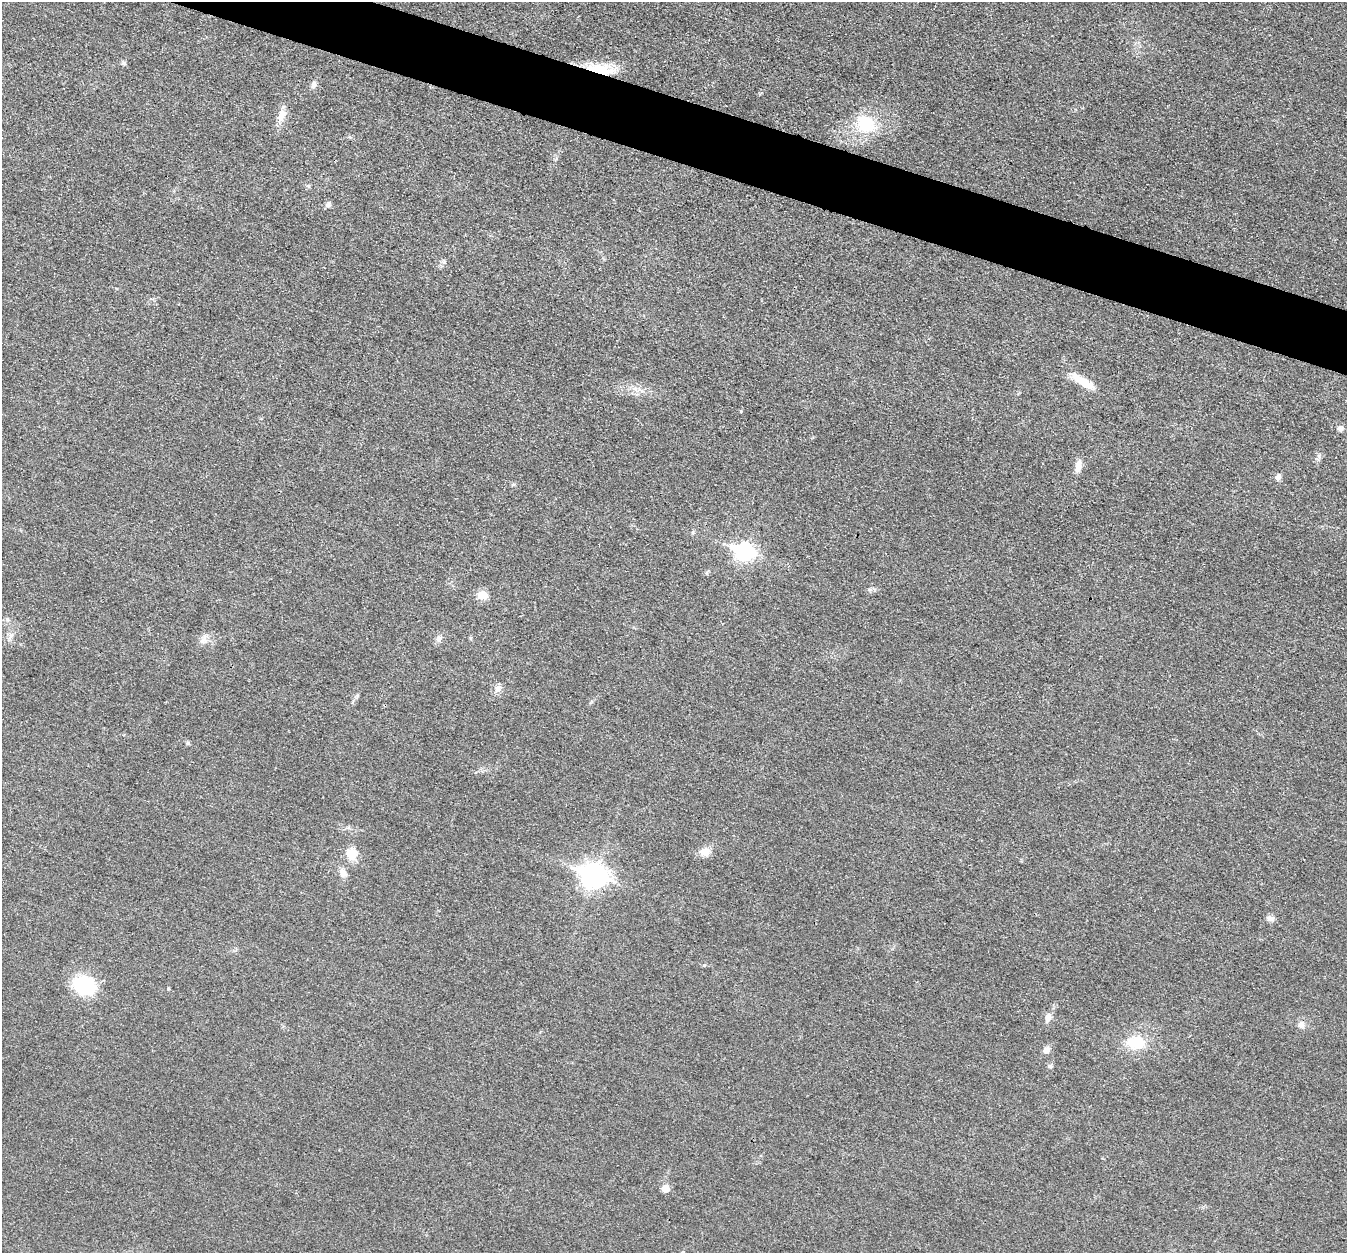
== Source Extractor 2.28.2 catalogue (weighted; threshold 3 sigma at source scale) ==
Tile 11 of 4 x 4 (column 3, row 3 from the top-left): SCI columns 2694-4038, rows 1388-2638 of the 5390 x 5407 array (HDU 1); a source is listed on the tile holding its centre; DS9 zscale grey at full resolution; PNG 1349 x 1255 px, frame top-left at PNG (2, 2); no overlay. Shown black and unused: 4% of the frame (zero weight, under 3 of 4 exposures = <1% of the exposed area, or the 3 px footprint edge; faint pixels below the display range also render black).
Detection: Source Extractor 2.28.2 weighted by HDU 2 'WHT'; one run over the whole footprint, this tile lists its part. Background 0.0314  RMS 0.0049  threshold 0.0219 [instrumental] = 3 sigma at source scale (4.5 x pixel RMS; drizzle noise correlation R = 1.50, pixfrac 1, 0.05/0.05 arcsec/px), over >= 5 px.
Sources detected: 33; all 33 listed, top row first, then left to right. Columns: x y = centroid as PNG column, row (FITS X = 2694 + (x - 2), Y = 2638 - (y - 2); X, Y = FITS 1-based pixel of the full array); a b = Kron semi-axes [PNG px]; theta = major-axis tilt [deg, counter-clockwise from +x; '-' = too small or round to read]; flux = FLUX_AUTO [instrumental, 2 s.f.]
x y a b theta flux
124 63 6 5 - 0.89
599 69 34 11 -10 16
313 85 10 6 74 1.8
282 115 19 10 61 4.5
865 123 28 21 -39 20
328 205 8 7 - 1.3
1083 382 33 9 -33 9.2
741 411 4 3 - 0.45
1340 429 7 6 - 1.7
1319 456 7 4 -72 0.98
1078 466 16 8 78 3.8
1278 477 8 6 62 1.9
744 551 10 7 -10 150
707 573 8 3 54 0.7
870 589 7 4 17 0.97
482 595 13 10 -8 5.1
438 639 9 7 66 1.9
204 640 11 10 - 3
497 689 10 8 67 2.5
188 743 6 5 - 0.78
705 852 13 11 19 4.6
351 854 15 12 -73 7.1
343 873 13 8 -83 3.1
594 876 11 9 -19 380
1270 919 10 7 -12 1.9
84 985 21 17 -25 30
168 989 4 4 - 0.46
1048 1017 12 8 77 2.8
1301 1025 8 8 - 1.9
1136 1043 21 14 -1 14
1046 1050 9 7 46 2.6
1050 1066 6 6 - 0.88
665 1189 7 6 - 4.7
Overlapping masked pixels (flux is a lower limit): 1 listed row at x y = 599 69
Unlisted compact peaks at least as high as the median listed source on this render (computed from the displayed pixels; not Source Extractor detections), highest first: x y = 704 965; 514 484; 444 262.